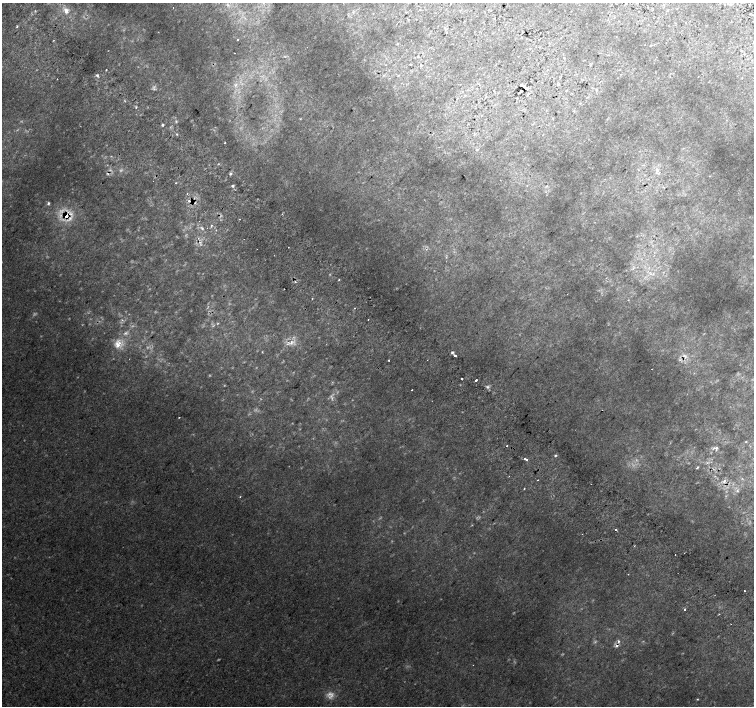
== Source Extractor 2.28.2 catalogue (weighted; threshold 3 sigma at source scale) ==
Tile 11 of 4 x 4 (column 3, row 3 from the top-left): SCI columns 3042-4544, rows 1673-3079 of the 6074 x 6092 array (HDU 1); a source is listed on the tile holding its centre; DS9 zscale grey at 2 x 2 block average (1 PNG px = mean of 2 x 2 image px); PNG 756 x 708 px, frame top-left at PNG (2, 3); no overlay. Shown black and unused: <1% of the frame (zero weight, under 2 of 3 exposures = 5% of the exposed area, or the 3 px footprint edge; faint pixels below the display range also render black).
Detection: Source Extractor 2.28.2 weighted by HDU 2 'WHT'; one run over the whole footprint, this tile lists its part. Background 0.011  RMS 0.013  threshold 0.0579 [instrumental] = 3 sigma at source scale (4.5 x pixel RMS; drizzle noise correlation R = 1.50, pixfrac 1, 0.0396/0.0396 arcsec/px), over >= 5 px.
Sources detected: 92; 7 too faint to see at this stretch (2 x 2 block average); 8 cosmic-ray / hot-pixel residue — not listed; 1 coinciding with a brighter row at this scale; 3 inside a brighter listed object's ellipse — not listed separately; the other 73 listed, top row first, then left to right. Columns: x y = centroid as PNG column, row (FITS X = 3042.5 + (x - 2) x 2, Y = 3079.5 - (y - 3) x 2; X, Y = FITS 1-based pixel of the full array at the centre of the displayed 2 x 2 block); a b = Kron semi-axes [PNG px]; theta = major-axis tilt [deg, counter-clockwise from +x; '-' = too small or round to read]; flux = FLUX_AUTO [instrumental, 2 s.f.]
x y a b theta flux
626 3 3 2 - 1.6
227 5 5 3 - 4.8
173 8 2 2 - 2.7
66 11 3 2 - 27
17 26 3 2 - 3.1
523 32 2 2 - 1.2
237 40 2 2 - 3.2
398 43 3 2 - 1.9
234 53 2 2 - 5.1
418 56 2 2 - 1.9
285 57 3 2 - 2.3
420 65 3 2 - 1.8
106 70 2 2 - 1.5
97 75 4 3 - 5.2
398 76 3 2 - 1.7
57 79 2 2 - 1.7
236 85 7 3 47 6.8
525 87 6 2 -37 5.3
154 89 5 3 - 4.6
596 90 3 2 - 2.2
136 107 3 2 - 2.7
176 121 5 3 - 3.4
162 125 3 2 - 6.6
177 134 3 2 - 2.3
225 142 2 2 - 1.8
476 150 3 3 - 2.9
657 169 3 3 - 4.9
230 174 4 3 - 5.4
176 183 2 2 - 1.6
233 186 3 3 - 4.8
546 186 4 2 - 2.3
189 201 6 3 -4 7.6
48 203 3 2 - 6.7
66 215 8 5 30 59
240 219 2 2 - 1.2
211 226 4 2 - 3.3
202 228 6 4 -51 6.6
216 230 2 2 - 1.7
244 239 2 2 - 0.92
257 249 2 2 - 1.7
653 274 3 2 - 2.9
339 279 2 2 - 1.8
628 300 2 2 - 2.2
355 308 2 2 - 2.3
368 319 2 2 - 3
125 333 5 4 - 6.2
292 342 9 6 24 20
118 345 12 7 -67 29
452 352 3 3 - 5.6
454 355 2 2 - 13
679 360 3 2 - 2.7
652 369 2 2 - 6.4
462 379 2 2 - 18
476 380 2 2 - 17
487 387 4 4 - 5.8
412 390 2 2 - 3
179 417 2 2 - 1.5
746 442 3 2 - 1.8
507 446 2 2 - 1.9
716 448 4 3 - 7
555 455 4 3 - 3.7
526 459 2 2 - 7
697 468 3 2 - 4.1
538 480 2 2 - 1.5
724 480 3 3 - 5.4
524 489 2 2 - 1.8
634 546 3 2 - 1.7
628 574 2 2 - 1.1
744 591 2 2 - 4.9
685 609 2 2 - 4.8
618 641 2 2 - 8
617 645 5 3 - 9.3
697 699 3 2 - 1.7
Overlapping masked pixels (flux is a lower limit): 4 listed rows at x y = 525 87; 189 201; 66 215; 617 645
Isophote crosses this tile's border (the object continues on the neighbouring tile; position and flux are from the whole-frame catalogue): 1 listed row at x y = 626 3
Diffuse or blended objects may show on this block-average render without a row.